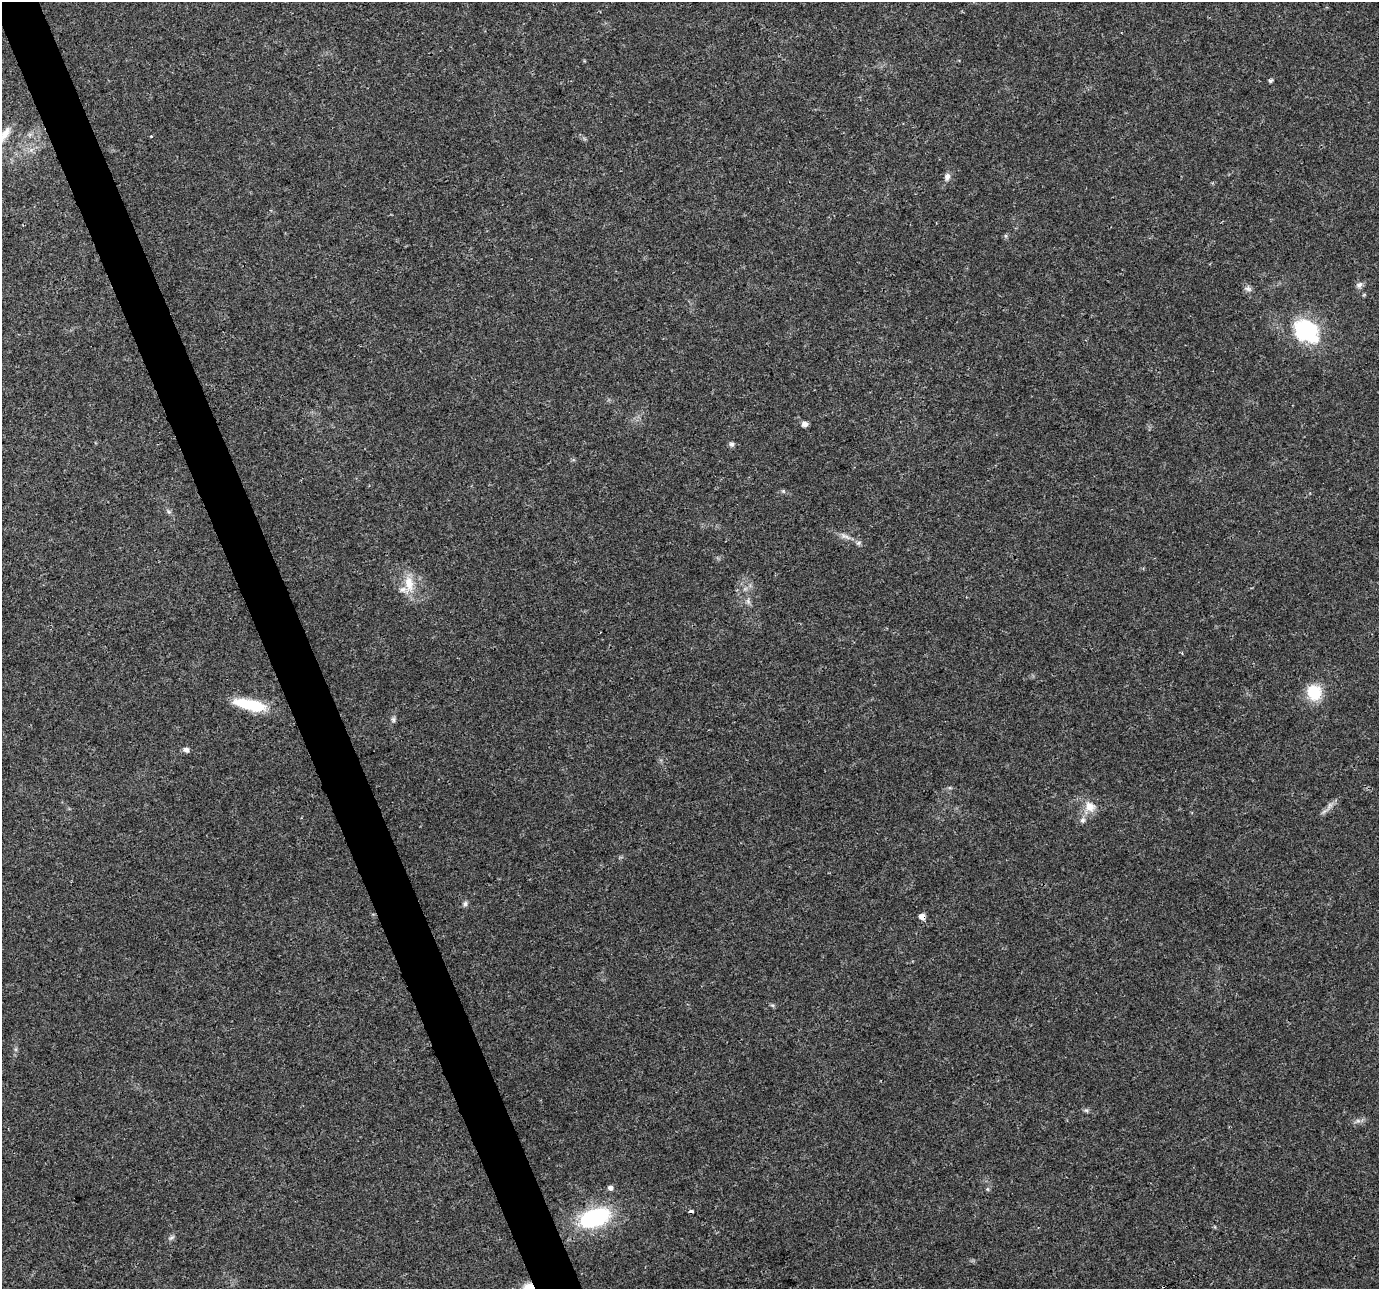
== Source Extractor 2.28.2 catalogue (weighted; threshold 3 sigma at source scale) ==
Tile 11 of 4 x 4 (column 3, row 3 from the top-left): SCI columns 2755-4131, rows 1364-2650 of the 5511 x 5353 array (HDU 1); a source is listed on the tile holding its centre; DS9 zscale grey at full resolution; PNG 1381 x 1291 px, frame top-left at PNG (2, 2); no overlay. Shown black and unused: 3% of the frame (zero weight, under 3 of 4 exposures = <1% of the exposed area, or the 3 px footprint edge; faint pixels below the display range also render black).
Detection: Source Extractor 2.28.2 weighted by HDU 2 'WHT'; one run over the whole footprint, this tile lists its part. Background 0.0514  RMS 0.0037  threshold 0.0168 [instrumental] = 3 sigma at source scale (4.5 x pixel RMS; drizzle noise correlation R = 1.50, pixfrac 1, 0.0396/0.0396 arcsec/px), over >= 5 px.
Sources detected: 35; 1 too faint to see at this stretch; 2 inside a brighter object's white glare — not listed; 1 inside a brighter listed object's ellipse — not listed separately; the other 31 listed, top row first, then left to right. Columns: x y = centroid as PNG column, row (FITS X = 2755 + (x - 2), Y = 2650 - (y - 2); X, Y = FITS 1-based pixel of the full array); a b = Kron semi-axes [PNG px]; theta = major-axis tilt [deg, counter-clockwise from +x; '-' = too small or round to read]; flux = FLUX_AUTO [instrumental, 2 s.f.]
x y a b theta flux
1271 81 6 4 24 0.62
4 134 24 9 52 4.3
151 136 3 3 - 0.86
947 176 10 7 -89 1.6
1359 285 10 8 51 1.4
1248 289 10 6 -35 1.3
1308 328 37 18 -16 21
804 424 7 6 - 1.6
732 444 7 6 - 1
783 491 5 5 - 0.49
169 512 7 4 -19 0.67
845 536 16 6 -24 2.3
409 584 28 12 88 7.2
748 601 7 6 - 1.1
1314 692 18 16 -64 11
250 705 40 12 -13 15
393 719 7 6 - 0.85
186 750 7 6 - 1.3
1090 807 15 12 -46 4.8
1083 820 8 7 - 1.2
465 904 8 6 88 0.97
922 917 7 6 - 2.2
772 1005 6 4 -17 0.58
1086 1110 6 6 - 0.72
1358 1121 7 4 -18 0.91
610 1188 7 6 - 1.2
987 1189 6 4 -71 0.47
691 1212 4 3 - 1.3
594 1218 38 20 19 36
171 1238 9 4 30 0.77
529 1288 14 11 -12 5.4
Overlapping masked pixels (flux is a lower limit): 3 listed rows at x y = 922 917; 691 1212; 529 1288
Isophote crosses this tile's border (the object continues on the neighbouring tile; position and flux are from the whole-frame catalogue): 2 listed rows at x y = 4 134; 529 1288